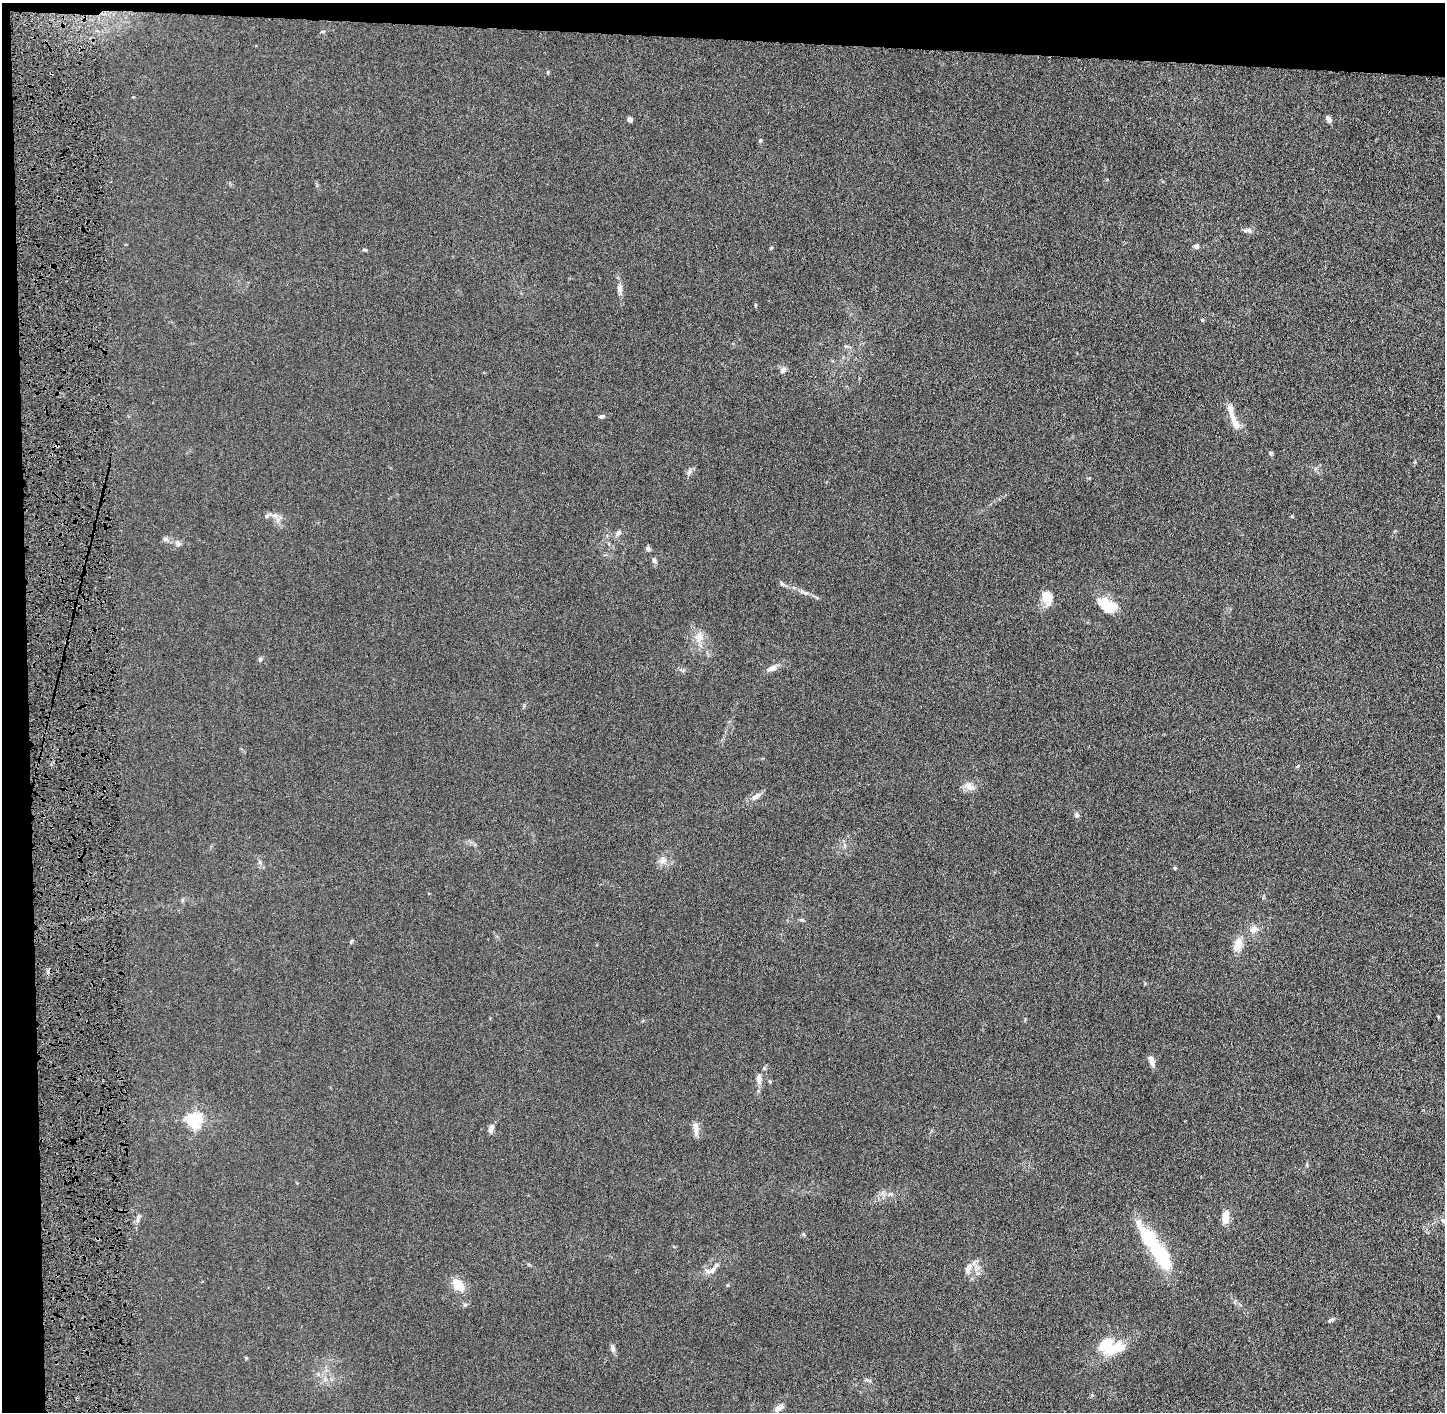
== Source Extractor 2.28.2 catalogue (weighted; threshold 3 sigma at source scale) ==
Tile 1 of 3 x 3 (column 1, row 1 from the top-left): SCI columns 17-1459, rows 2826-4235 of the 4362 x 4242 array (HDU 1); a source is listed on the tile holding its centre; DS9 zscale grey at full resolution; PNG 1447 x 1414 px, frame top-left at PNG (2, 3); no overlay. Shown black and unused: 5% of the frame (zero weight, under 4 of 8 exposures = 1% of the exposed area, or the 3 px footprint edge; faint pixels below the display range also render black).
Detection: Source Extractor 2.28.2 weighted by HDU 2 'WHT'; one run over the whole footprint, this tile lists its part. Background 0.0136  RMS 0.0045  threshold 0.0183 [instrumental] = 3 sigma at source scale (4.09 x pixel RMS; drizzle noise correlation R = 1.36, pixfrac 0.8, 0.05/0.05 arcsec/px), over >= 5 px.
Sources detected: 62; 1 cosmic-ray / hot-pixel residue — not listed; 5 inside a brighter listed object's ellipse — not listed separately; the other 56 listed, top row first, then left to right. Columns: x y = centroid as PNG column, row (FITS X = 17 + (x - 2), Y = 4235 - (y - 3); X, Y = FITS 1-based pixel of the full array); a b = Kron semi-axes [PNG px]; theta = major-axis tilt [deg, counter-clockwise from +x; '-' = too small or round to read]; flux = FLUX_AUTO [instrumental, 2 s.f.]
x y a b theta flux
548 72 5 3 - 0.35
629 119 5 5 - 1.3
1328 119 10 5 -54 1.2
760 140 5 4 - 0.51
1249 230 9 5 -60 1.1
1196 246 7 6 - 1.1
771 248 4 4 - 0.43
365 250 6 3 -19 0.43
619 288 12 7 -87 1.9
783 370 8 7 - 1.5
1230 410 25 8 -74 3.7
602 416 9 4 8 0.74
57 446 4 3 - 1.2
1271 453 5 5 - 0.65
1415 462 6 3 71 0.43
689 472 9 5 71 1.1
275 515 10 8 -25 2
1292 516 4 4 - 0.39
618 532 9 6 48 1.4
165 539 8 6 15 1.1
178 543 9 7 -32 1.4
648 548 6 5 - 1.1
654 560 8 6 -74 0.88
781 583 7 5 -29 0.81
1047 597 16 12 -67 5.7
1108 606 22 13 -28 11
699 637 17 11 82 4.3
260 659 7 5 68 0.69
772 668 13 7 23 2.1
969 786 16 9 -30 2.8
755 797 11 7 37 2.2
1077 815 6 5 - 1.3
845 845 9 4 -90 0.95
663 860 11 8 31 2.3
1175 868 5 4 - 0.4
182 900 6 4 -72 0.52
1254 929 10 9 - 2.6
1238 944 17 10 78 4.5
1152 1061 14 6 -70 2
764 1068 5 5 - 0.58
759 1078 14 7 -85 2.3
194 1120 6 6 - 110
491 1129 12 6 72 1.5
696 1129 17 7 -86 2.5
891 1194 8 5 -23 1
1225 1217 12 6 80 5.7
138 1218 10 5 72 1.3
1444 1221 9 5 -5 1.1
1162 1256 33 13 -56 26
968 1268 17 8 74 2.8
712 1270 13 7 45 2.2
458 1285 11 7 -49 11
1330 1320 9 4 27 0.69
612 1348 9 6 -66 1.3
1114 1348 35 18 27 12
779 1408 11 6 36 2.2
Overlapping masked pixels (flux is a lower limit): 1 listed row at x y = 57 446
Isophote crosses this tile's border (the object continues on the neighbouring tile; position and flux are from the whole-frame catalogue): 1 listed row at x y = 1444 1221